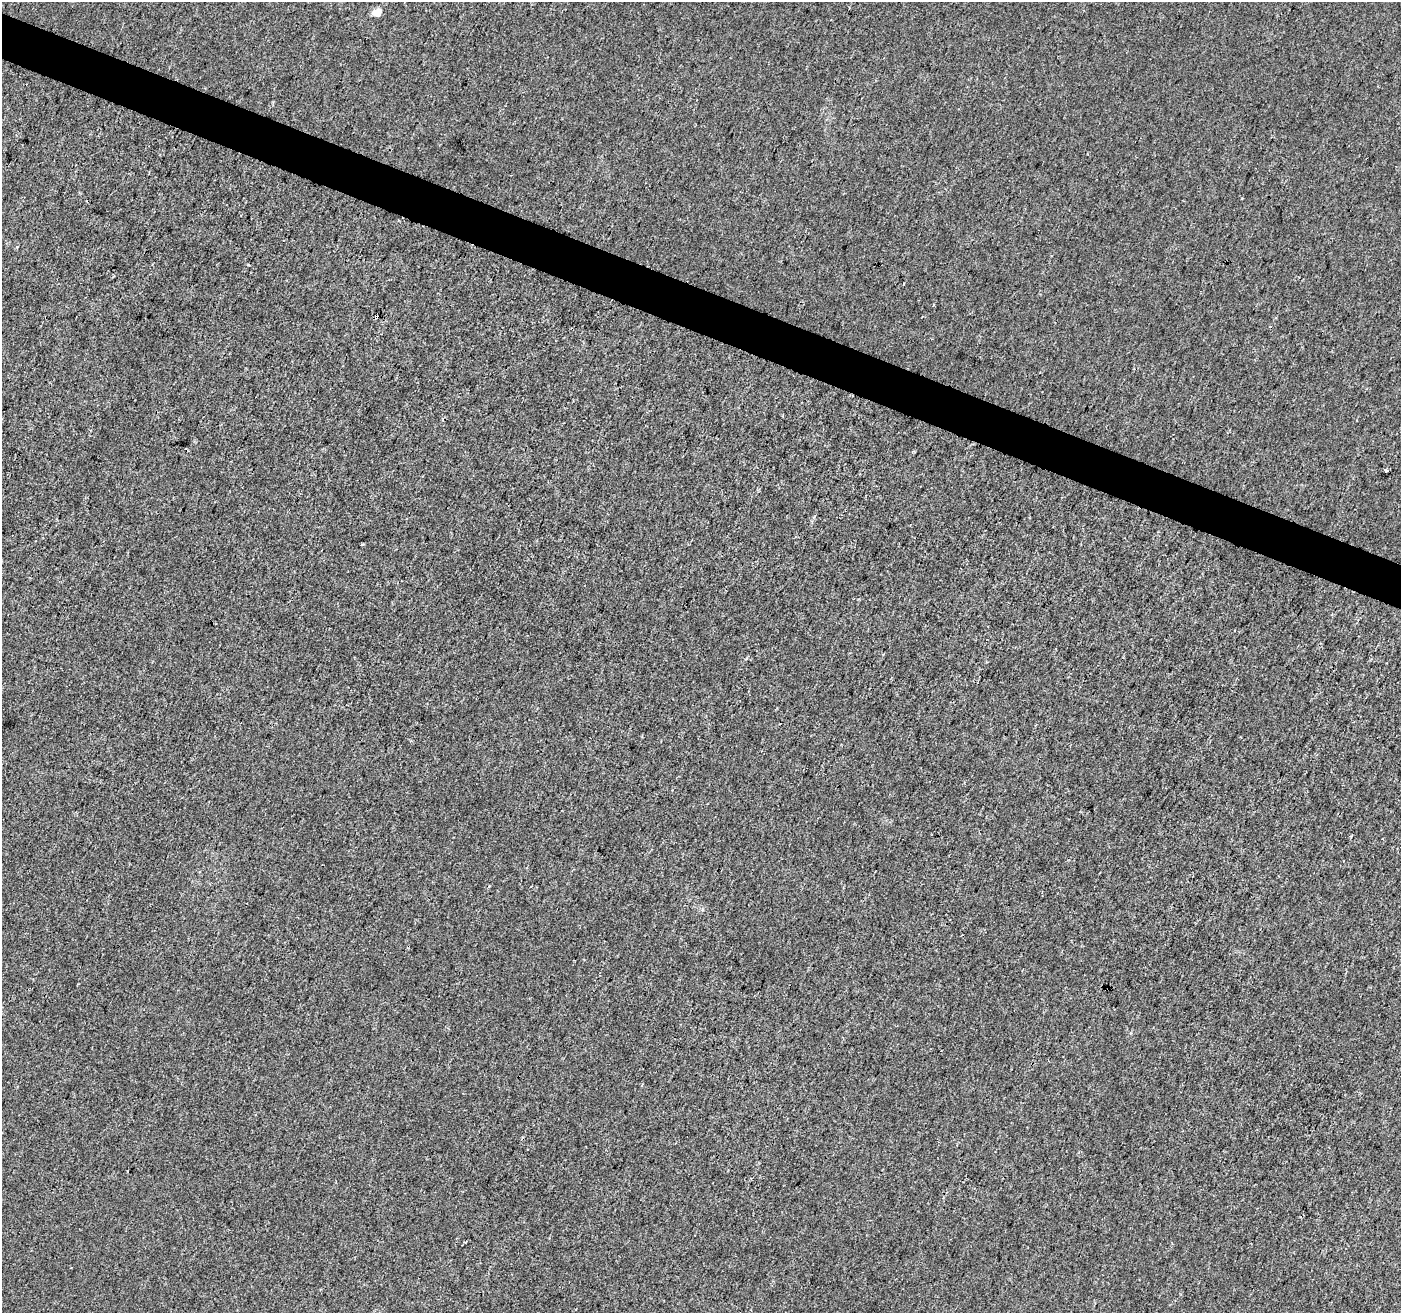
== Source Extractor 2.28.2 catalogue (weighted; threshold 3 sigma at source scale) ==
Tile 11 of 4 x 4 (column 3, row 3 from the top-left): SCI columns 2808-4206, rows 1587-2897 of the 5605 x 5730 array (HDU 1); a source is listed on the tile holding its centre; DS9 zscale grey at full resolution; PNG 1403 x 1315 px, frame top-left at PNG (2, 2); no overlay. Shown black and unused: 3% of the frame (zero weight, under 3 of 4 exposures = <1% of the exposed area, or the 3 px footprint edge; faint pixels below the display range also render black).
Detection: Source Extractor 2.28.2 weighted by HDU 2 'WHT'; one run over the whole footprint, this tile lists its part. Background 6.74e-04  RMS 0.0028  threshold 0.0126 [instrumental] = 3 sigma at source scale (4.5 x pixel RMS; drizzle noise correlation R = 1.50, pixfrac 1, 0.0396/0.0396 arcsec/px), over >= 5 px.
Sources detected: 4; all 4 listed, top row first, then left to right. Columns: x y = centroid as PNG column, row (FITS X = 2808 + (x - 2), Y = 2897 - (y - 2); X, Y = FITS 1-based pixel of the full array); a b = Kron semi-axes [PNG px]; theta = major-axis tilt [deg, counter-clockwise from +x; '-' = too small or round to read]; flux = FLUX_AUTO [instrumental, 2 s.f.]
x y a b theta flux
376 12 11 8 20 1.8
376 317 4 3 - 1.7
1386 470 4 3 - 1.5
465 1242 4 3 - 0.26
Overlapping masked pixels (flux is a lower limit): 1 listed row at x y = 376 317